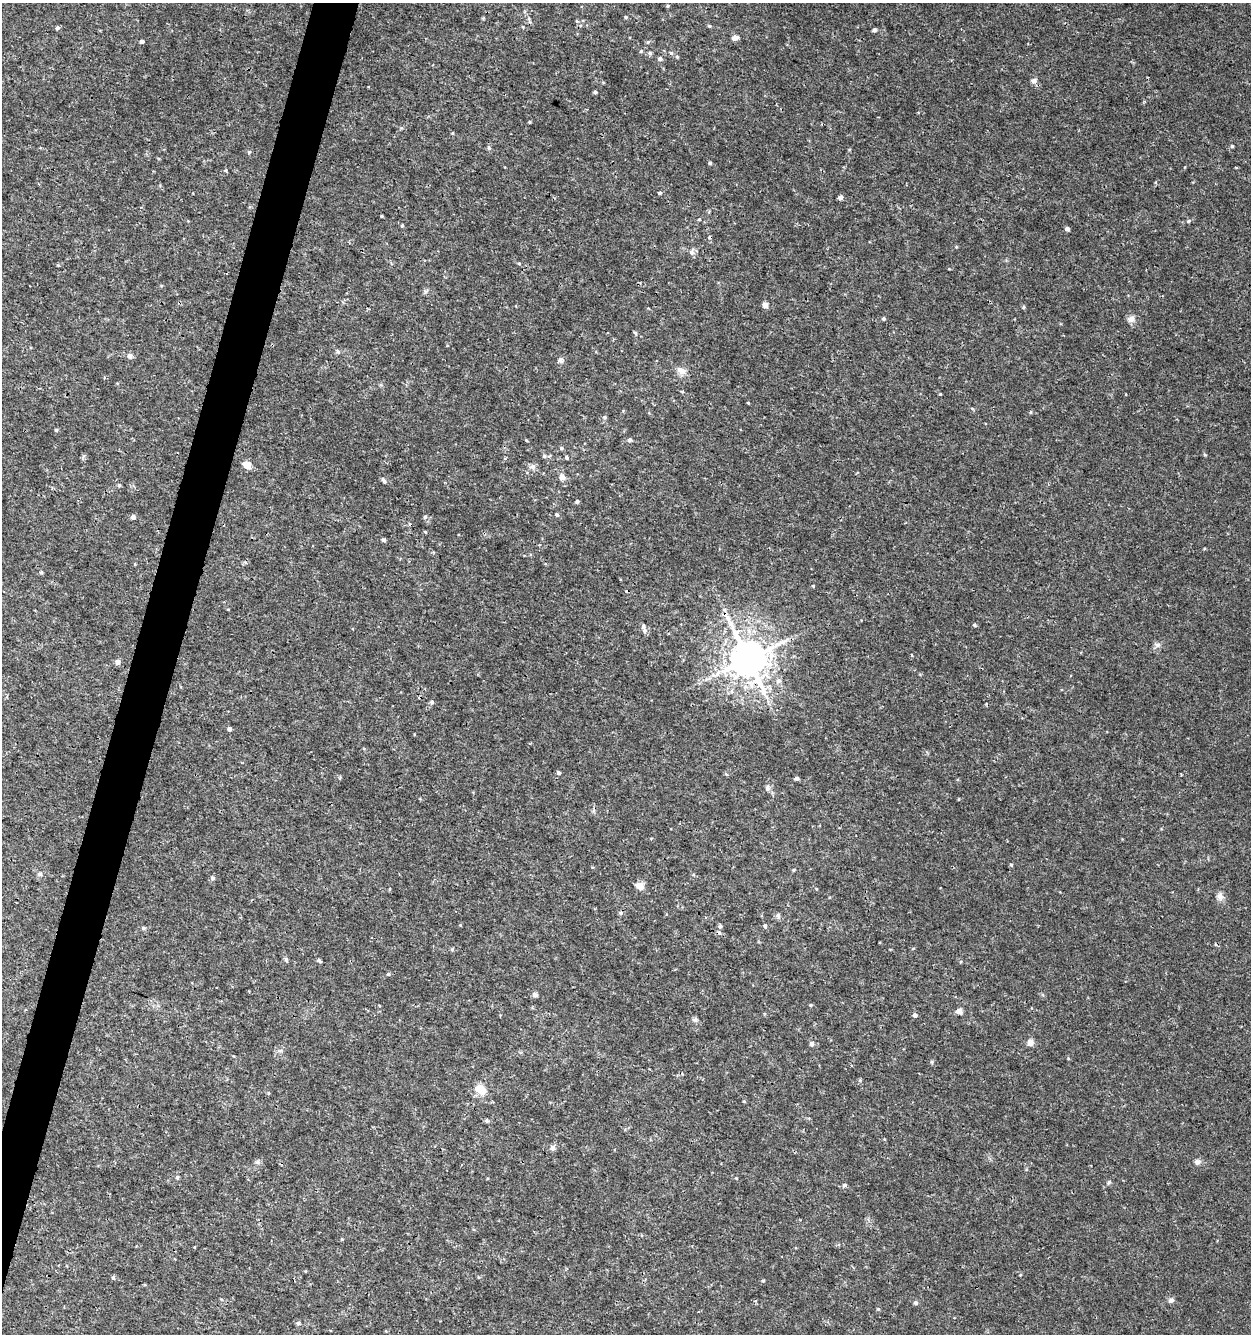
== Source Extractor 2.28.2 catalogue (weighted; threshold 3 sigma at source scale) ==
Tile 7 of 4 x 4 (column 3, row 2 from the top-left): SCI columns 2782-4030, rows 2664-3995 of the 5498 x 5337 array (HDU 1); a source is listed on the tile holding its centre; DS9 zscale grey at full resolution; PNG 1253 x 1336 px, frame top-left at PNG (2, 3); no overlay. Shown black and unused: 3% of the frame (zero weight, under 3 of 4 exposures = <1% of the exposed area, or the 3 px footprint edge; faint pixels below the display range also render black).
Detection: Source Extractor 2.28.2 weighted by HDU 2 'WHT'; one run over the whole footprint, this tile lists its part. Background 9.85e-04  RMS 8.9e-04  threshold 0.00399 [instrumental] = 3 sigma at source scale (4.5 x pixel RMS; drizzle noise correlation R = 1.50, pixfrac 1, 0.0396/0.0396 arcsec/px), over >= 5 px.
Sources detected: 119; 3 cosmic-ray / hot-pixel residue — not listed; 1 inside a brighter listed object's ellipse — not listed separately; the other 115 listed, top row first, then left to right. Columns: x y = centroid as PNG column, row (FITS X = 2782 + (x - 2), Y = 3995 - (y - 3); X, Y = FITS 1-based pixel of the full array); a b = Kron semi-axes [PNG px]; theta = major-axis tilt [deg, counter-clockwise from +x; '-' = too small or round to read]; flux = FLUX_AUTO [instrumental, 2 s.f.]
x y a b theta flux
626 17 4 3 - 0.098
529 19 6 4 -73 0.15
576 21 5 3 - 0.091
709 26 4 4 - 0.1
523 27 4 3 - 0.075
57 28 5 4 - 0.17
874 30 4 4 - 0.22
735 38 8 6 13 0.43
142 41 4 3 - 0.26
648 42 6 4 18 0.11
641 51 4 3 - 0.09
650 53 6 5 - 0.15
671 53 5 4 - 0.13
677 57 5 4 - 0.11
660 59 6 5 - 0.22
1034 81 6 5 - 0.41
595 92 4 3 - 0.14
529 122 3 3 - 0.093
1232 146 4 4 - 0.13
249 152 5 4 - 0.098
710 163 4 4 - 0.14
225 171 5 3 - 0.097
660 193 5 4 - 0.13
840 197 4 4 - 0.37
382 216 3 2 - 0.083
699 219 4 4 - 0.095
1188 221 6 5 - 0.16
402 226 4 3 - 0.1
1067 229 4 4 - 0.35
692 252 11 7 84 0.32
519 263 4 4 - 0.093
765 305 6 6 - 0.36
1024 307 6 4 90 0.1
883 319 4 4 - 0.14
1131 319 9 9 - 0.43
635 333 5 4 - 0.12
337 351 6 4 -70 0.12
130 356 7 6 - 0.32
561 360 8 6 -59 0.25
681 370 14 8 -29 0.59
682 391 4 3 - 0.083
940 394 3 3 - 0.078
748 403 3 3 - 0.071
972 408 5 3 - 0.089
604 417 5 4 - 0.13
56 430 4 4 - 0.11
526 440 4 3 - 0.083
630 440 6 5 - 0.17
561 448 5 4 - 0.16
544 456 5 5 - 0.15
566 457 4 4 - 0.15
247 465 10 8 -30 0.61
532 466 9 6 10 0.29
562 477 9 7 -52 0.39
384 481 9 4 -55 0.22
119 485 5 5 - 0.12
577 501 5 4 - 0.14
557 515 5 4 - 0.16
133 517 5 5 - 0.28
425 517 5 4 - 0.14
425 532 4 3 - 0.081
383 540 4 4 - 0.18
41 572 5 4 - 0.12
813 586 4 4 - 0.081
975 625 5 4 - 0.15
645 631 7 6 - 0.25
1157 645 7 7 - 0.25
748 659 11 10 - 250
118 662 6 6 - 0.32
432 702 5 5 - 0.19
229 729 4 4 - 0.27
558 773 4 4 - 0.48
797 778 5 4 - 0.19
767 788 9 6 85 0.27
1011 865 4 4 - 0.096
793 870 4 4 - 0.094
40 874 7 5 -1 0.18
212 878 6 5 - 0.21
640 886 9 7 -32 0.73
1220 896 9 8 - 0.42
778 916 8 5 -70 0.2
460 925 4 4 - 0.069
720 926 6 4 74 0.15
765 926 5 4 - 0.17
143 928 5 5 - 0.12
452 949 6 3 45 0.1
319 960 5 4 - 0.16
388 974 5 4 - 0.12
535 995 7 6 - 0.25
811 1005 4 4 - 0.099
959 1011 6 5 - 0.47
914 1015 5 4 - 0.25
695 1020 7 6 - 0.2
1030 1042 9 8 - 0.42
811 1044 6 6 - 0.21
860 1080 6 4 49 0.11
480 1089 13 10 -47 1.2
744 1101 5 3 - 0.072
487 1121 5 5 - 0.14
552 1148 7 6 - 0.31
257 1162 6 6 - 0.19
1197 1162 8 6 14 0.33
177 1177 5 4 - 0.2
736 1178 4 3 - 0.073
1109 1182 5 4 - 0.12
844 1185 6 5 - 0.16
342 1239 4 3 - 0.091
1020 1275 4 3 - 0.081
478 1277 5 3 - 0.073
113 1278 5 4 - 0.14
763 1281 4 4 - 0.099
1171 1300 8 6 30 0.24
915 1303 5 5 - 0.2
878 1309 5 4 - 0.089
298 1323 6 5 - 0.17
Overlapping masked pixels (flux is a lower limit): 1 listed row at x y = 748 659
Unlisted compact peaks at least as high as the median listed source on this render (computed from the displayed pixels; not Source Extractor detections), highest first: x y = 1205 455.